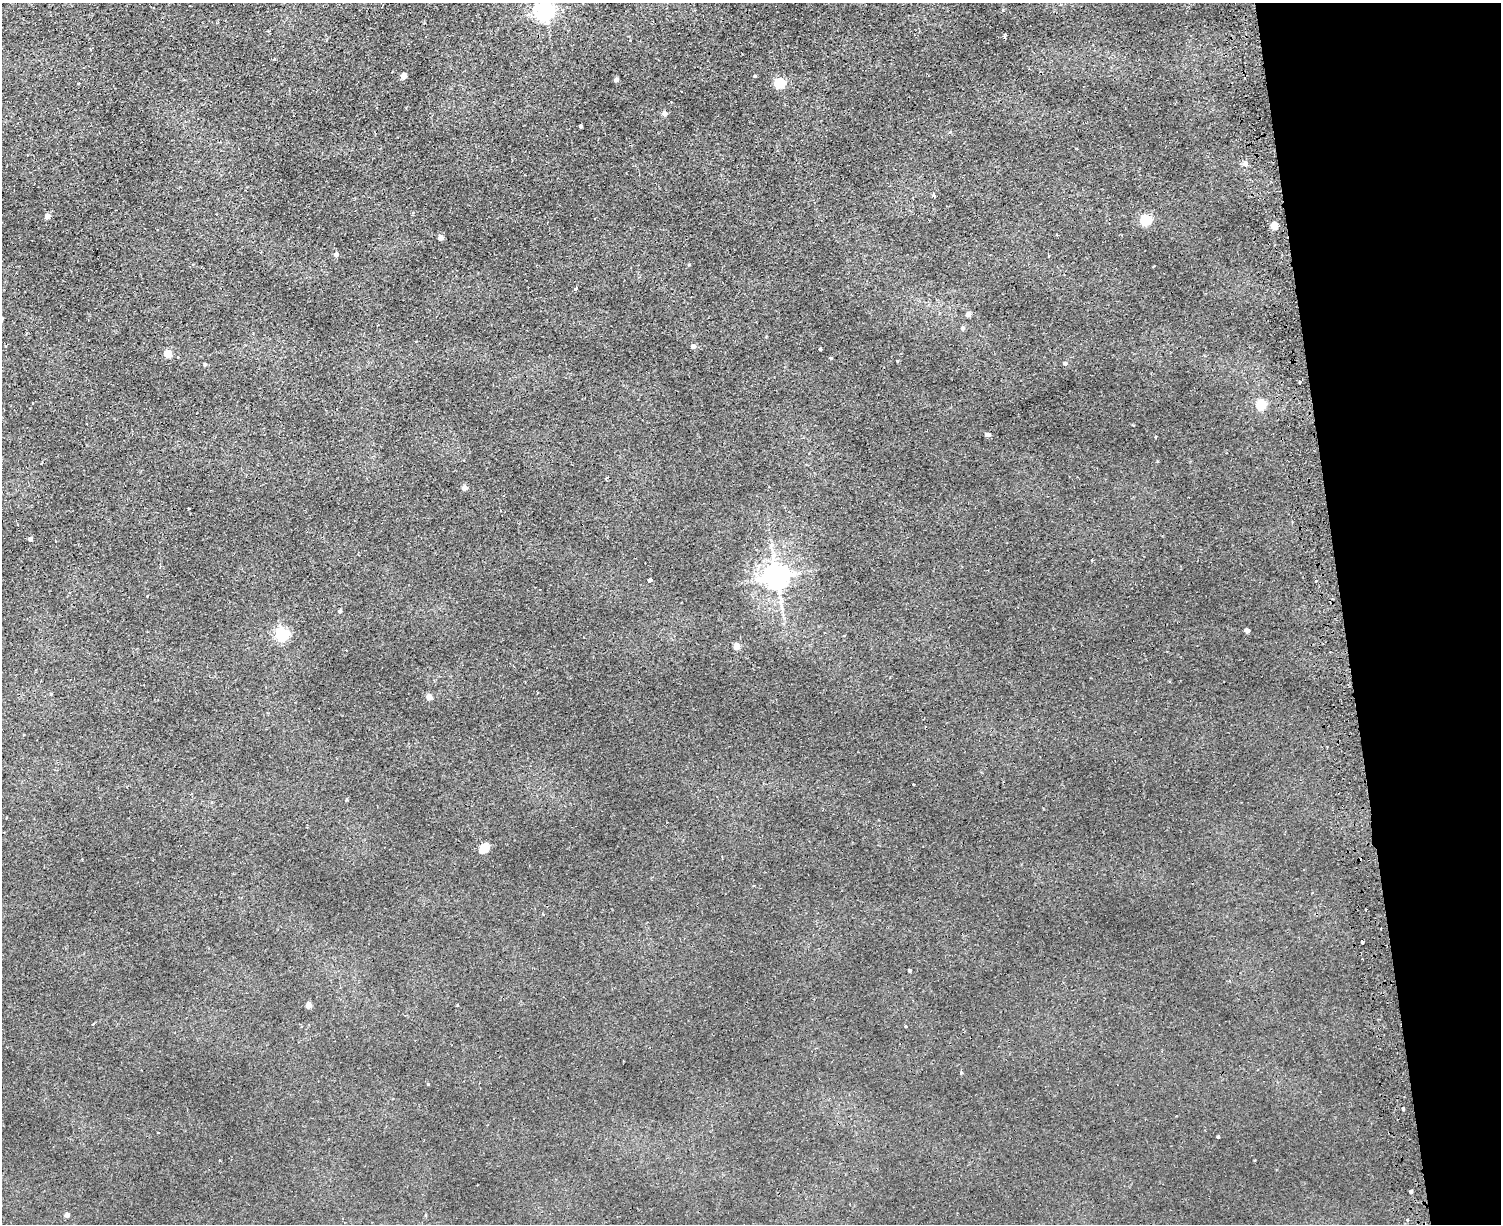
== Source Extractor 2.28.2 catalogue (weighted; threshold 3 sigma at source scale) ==
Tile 9 of 3 x 4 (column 3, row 3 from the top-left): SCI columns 3290-4788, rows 1279-2500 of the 4965 x 5000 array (HDU 1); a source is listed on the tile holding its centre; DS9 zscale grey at full resolution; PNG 1503 x 1226 px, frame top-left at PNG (2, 3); no overlay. Shown black and unused: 11% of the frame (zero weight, under 2 of 3 exposures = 4% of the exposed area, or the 3 px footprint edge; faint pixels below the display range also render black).
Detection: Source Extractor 2.28.2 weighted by HDU 2 'WHT'; one run over the whole footprint, this tile lists its part. Background 0.00513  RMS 0.0035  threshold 0.0156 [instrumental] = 3 sigma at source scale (4.5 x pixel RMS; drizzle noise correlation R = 1.50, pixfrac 1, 0.05/0.05 arcsec/px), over >= 5 px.
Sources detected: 64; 6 cosmic-ray / hot-pixel residue — not listed; the other 58 listed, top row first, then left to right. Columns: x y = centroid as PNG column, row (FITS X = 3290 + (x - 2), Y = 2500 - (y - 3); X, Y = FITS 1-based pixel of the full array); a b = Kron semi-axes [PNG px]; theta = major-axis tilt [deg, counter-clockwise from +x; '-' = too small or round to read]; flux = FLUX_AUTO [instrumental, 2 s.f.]
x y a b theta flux
545 12 6 6 - 160
403 76 4 4 - 4.1
755 76 3 3 - 0.39
616 79 4 4 - 1.3
780 83 5 5 - 31
665 114 5 5 - 1.8
580 126 4 4 - 1.6
1245 164 5 5 - 1.7
934 195 4 3 - 1.3
47 216 4 4 - 2.9
1145 220 5 5 - 32
1274 226 5 4 - 10
441 238 4 4 - 2.6
336 254 5 5 - 1.1
1048 256 3 3 - 0.93
689 265 4 3 - 0.31
576 289 3 3 - 1.1
968 314 4 4 - 1.8
963 328 5 4 - 0.89
693 346 4 4 - 1.6
820 349 3 3 - 0.37
167 354 5 5 - 7.3
178 357 3 3 - 0.48
831 358 4 3 - 1.3
897 361 4 3 - 0.28
1065 363 5 4 - 0.71
205 365 4 3 - 0.49
1299 382 3 3 - 0.59
1261 404 5 5 - 20
987 434 6 4 -10 1.2
607 478 4 3 - 0.38
464 488 4 4 - 2.4
30 539 4 4 - 1.3
1092 560 3 2 - 0.32
776 577 8 8 - 410
650 580 4 3 - 4.6
1315 581 3 3 - 1.3
340 611 4 4 - 0.52
1247 631 4 4 - 1.6
281 634 6 5 - 55
844 635 4 2 - 0.27
736 646 4 4 - 4.8
537 693 2 2 - 0.3
51 694 4 3 - 0.32
429 697 4 4 - 3.7
913 784 3 3 - 0.71
346 800 3 3 - 0.47
484 848 7 5 38 18
910 970 3 3 - 0.67
309 1005 4 4 - 4
93 1024 3 2 - 0.33
961 1073 4 3 - 0.35
1403 1109 3 3 - 1.1
158 1133 3 2 - 0.26
1218 1137 3 3 - 0.91
1411 1191 4 3 - 1.9
67 1215 4 4 - 2
1407 1220 3 3 - 0.85
Isophote crosses this tile's border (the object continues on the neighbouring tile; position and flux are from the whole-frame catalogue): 1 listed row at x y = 545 12
Unlisted compact peaks at least as high as the median listed source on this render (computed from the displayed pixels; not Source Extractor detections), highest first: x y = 428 1084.